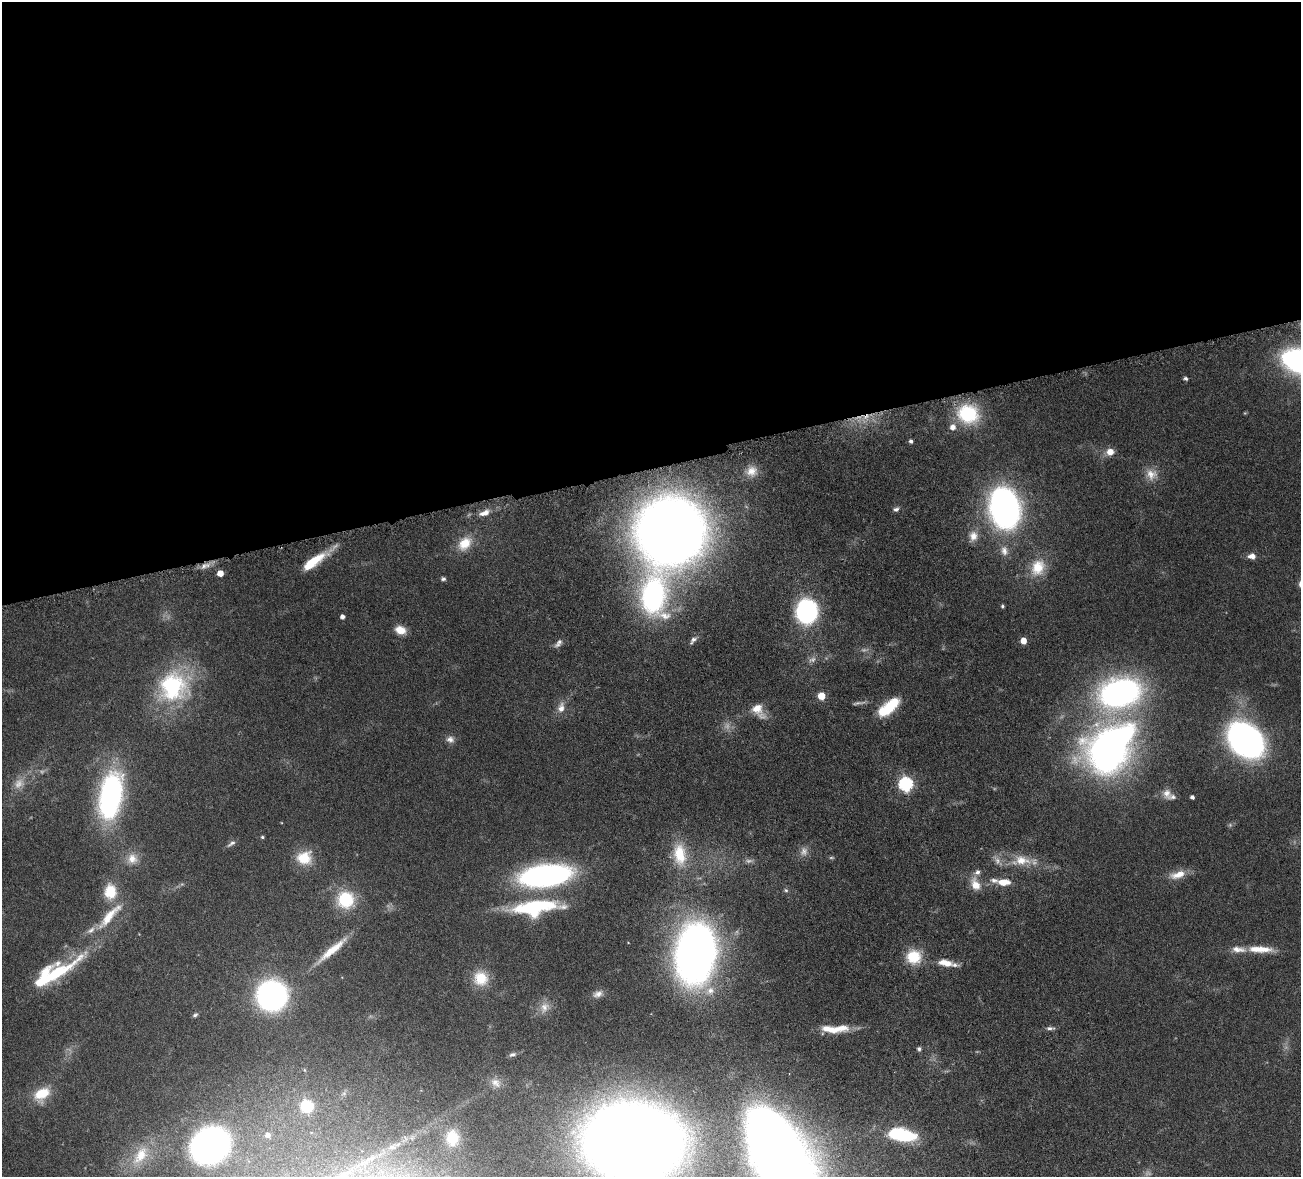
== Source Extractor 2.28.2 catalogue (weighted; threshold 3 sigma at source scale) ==
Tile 2 of 4 x 4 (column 2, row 1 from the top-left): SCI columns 1458-2756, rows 3859-5033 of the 5511 x 5251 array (HDU 1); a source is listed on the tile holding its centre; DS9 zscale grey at full resolution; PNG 1303 x 1179 px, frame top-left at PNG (2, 2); no overlay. Shown black and unused: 39% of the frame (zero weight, under 4 of 8 exposures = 8% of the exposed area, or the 3 px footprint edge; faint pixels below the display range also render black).
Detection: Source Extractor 2.28.2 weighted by HDU 2 'WHT'; one run over the whole footprint, this tile lists its part. Background 0.116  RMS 0.0034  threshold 0.0138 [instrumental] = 3 sigma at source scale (4.09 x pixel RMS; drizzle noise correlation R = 1.36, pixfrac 0.8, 0.05/0.05 arcsec/px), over >= 5 px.
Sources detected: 105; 10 too faint to see at this stretch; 2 inside a brighter object's white glare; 1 cosmic-ray / hot-pixel residue — not listed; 10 inside a brighter listed object's ellipse — not listed separately; the other 82 listed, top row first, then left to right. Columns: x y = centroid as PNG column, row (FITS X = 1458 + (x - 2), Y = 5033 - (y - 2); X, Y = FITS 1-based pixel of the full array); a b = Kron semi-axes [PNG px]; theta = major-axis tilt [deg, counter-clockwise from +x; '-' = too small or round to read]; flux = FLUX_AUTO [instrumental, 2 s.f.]
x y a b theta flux
1185 378 4 4 - 0.8
968 414 27 22 -17 19
911 441 5 4 - 0.74
1110 452 8 7 - 3.3
752 471 15 13 33 3.5
1151 474 16 15 - 3.9
1005 508 23 16 -78 190
896 509 7 6 - 0.88
484 513 15 7 19 2.6
670 531 48 47 - 470
973 536 14 11 82 3
465 543 21 15 48 6.5
1004 551 14 10 -81 2.6
1252 556 8 6 -2 2.1
314 561 36 8 35 11
205 565 15 7 18 2.1
1038 567 23 18 67 8
220 573 5 5 - 3.9
443 579 6 5 - 0.62
653 595 48 30 -89 58
1002 606 4 4 - 0.52
806 611 14 12 84 78
342 617 4 4 - 1.3
400 630 12 9 -19 3.7
693 640 13 6 50 1.1
1023 641 5 5 - 3.5
558 643 13 6 49 1.3
173 686 42 38 40 34
1120 693 48 33 14 80
821 696 5 5 - 6.9
889 707 24 12 46 10
561 708 14 8 77 2.7
758 710 19 10 -54 4.6
450 739 10 9 - 1.6
1246 740 25 18 -44 160
1109 749 53 48 -84 130
906 784 6 6 - 58
1167 793 14 11 -87 2.3
110 796 41 19 79 74
1192 797 4 4 - 0.93
262 837 5 4 - 0.43
231 843 13 5 36 0.99
804 851 13 11 76 2.2
680 854 31 17 -83 11
304 858 20 18 10 8
132 859 15 15 - 4.1
1022 860 25 14 -4 7
1178 875 21 9 16 4.5
545 876 38 15 7 110
1004 882 17 8 1 4.3
975 884 18 11 -65 4.1
786 890 6 5 - 0.53
110 891 20 15 -90 7.9
346 900 22 22 - 13
535 907 53 16 6 28
109 916 47 11 48 9
1262 949 28 9 -1 5.3
332 950 45 8 40 7.5
695 954 42 27 83 240
914 957 17 16 - 8.5
945 963 18 8 -10 4.3
54 974 69 15 33 22
481 978 20 18 -63 7.8
710 991 12 11 - 2.9
598 994 14 8 19 1.8
272 995 17 17 - 140
544 1007 17 12 58 3.2
195 1015 6 5 - 0.66
1050 1028 11 5 1 0.95
831 1029 27 8 -10 5.4
919 1049 5 5 - 0.74
512 1054 10 6 16 0.89
496 1083 15 11 -37 2.6
42 1094 22 15 38 8
307 1106 7 7 - 22
267 1135 7 7 - 2
902 1135 25 10 -11 29
452 1138 19 15 -87 6.9
633 1142 53 42 -2 1100
210 1145 24 20 34 160
776 1150 57 31 -63 560
140 1155 32 17 55 9.7
Overlapping masked pixels (flux is a lower limit): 1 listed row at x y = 205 565
Isophote crosses this tile's border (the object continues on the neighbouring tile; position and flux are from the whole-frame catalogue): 2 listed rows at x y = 633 1142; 776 1150